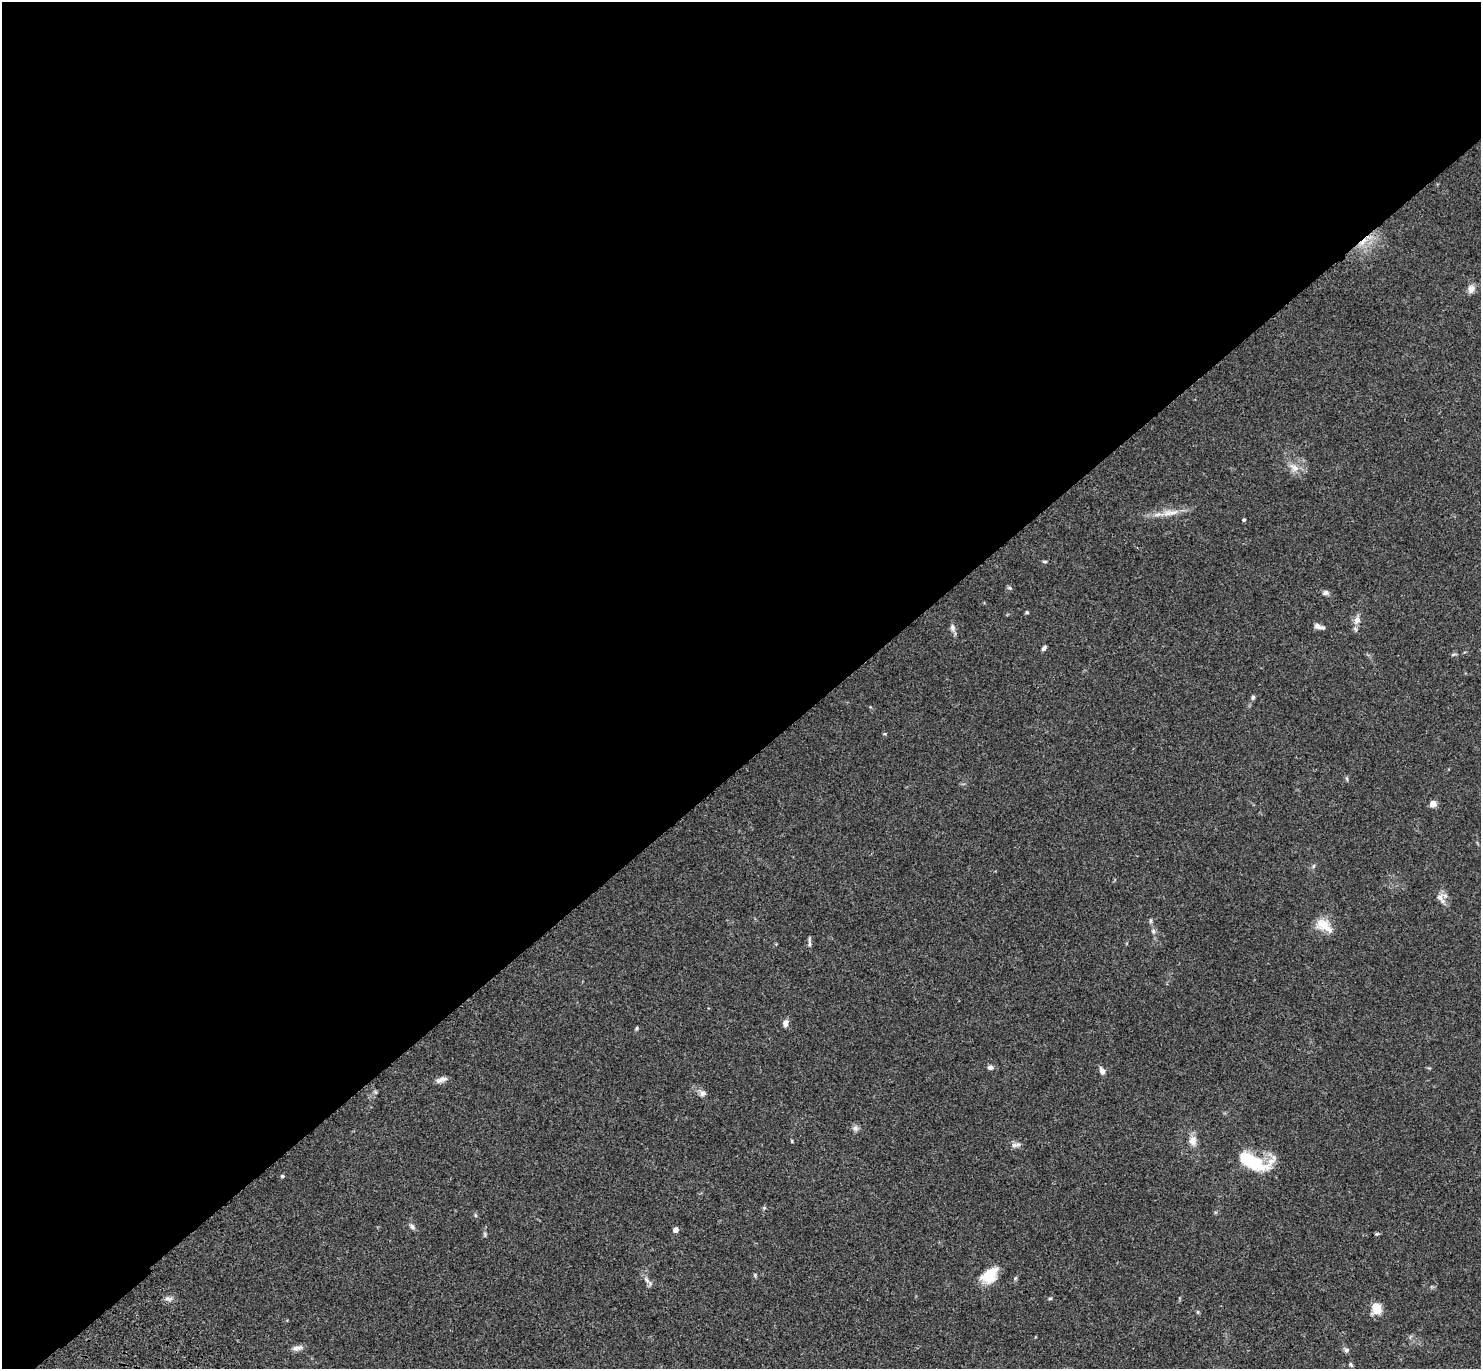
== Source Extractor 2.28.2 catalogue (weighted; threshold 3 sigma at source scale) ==
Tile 2 of 4 x 4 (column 2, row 1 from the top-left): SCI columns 1599-3077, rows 4492-5858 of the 6132 x 6118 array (HDU 1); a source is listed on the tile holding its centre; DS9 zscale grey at full resolution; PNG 1483 x 1371 px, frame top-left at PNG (2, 2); no overlay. Shown black and unused: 56% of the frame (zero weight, under 3 of 4 exposures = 6% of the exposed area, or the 3 px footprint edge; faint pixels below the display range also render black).
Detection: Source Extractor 2.28.2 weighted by HDU 2 'WHT'; one run over the whole footprint, this tile lists its part. Background 0.0592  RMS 0.0053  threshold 0.0239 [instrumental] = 3 sigma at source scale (4.5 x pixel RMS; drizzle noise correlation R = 1.50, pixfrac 1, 0.05/0.05 arcsec/px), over >= 5 px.
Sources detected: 48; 1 cosmic-ray / hot-pixel residue — not listed; the other 47 listed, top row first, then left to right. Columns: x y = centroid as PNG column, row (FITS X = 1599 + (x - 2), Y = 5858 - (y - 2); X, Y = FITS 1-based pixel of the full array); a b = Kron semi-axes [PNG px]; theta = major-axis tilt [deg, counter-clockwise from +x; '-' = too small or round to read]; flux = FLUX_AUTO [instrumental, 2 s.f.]
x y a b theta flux
1471 289 11 9 76 2.7
1294 468 15 9 -37 4.5
1170 513 26 8 8 6.4
1244 520 4 4 - 0.66
1044 561 7 3 0 0.66
1010 588 5 5 - 0.73
1325 593 8 6 9 1.7
1027 612 4 3 - 0.83
1357 620 11 9 70 3.2
1319 626 14 5 -18 2.3
952 628 10 7 -84 1.9
1044 648 7 4 50 1.2
1454 654 7 3 19 0.67
1253 697 5 5 - 1.1
1347 779 6 3 -72 0.68
1433 804 5 4 - 8.4
1442 901 11 7 -38 2.6
1150 921 6 4 89 0.82
1323 924 19 15 -11 8.4
1153 931 8 6 -78 1.6
809 942 14 3 -87 1.2
785 1023 9 6 76 2.3
637 1028 5 4 - 0.68
990 1067 6 5 - 1.8
1102 1071 8 5 -62 2.9
441 1079 15 6 20 2.3
703 1093 8 7 - 2
855 1128 9 7 -25 1.7
1193 1140 12 9 82 3.8
792 1141 5 3 - 0.47
1016 1145 15 6 7 1.9
1252 1161 35 14 -17 29
282 1176 5 4 - 0.83
764 1208 5 5 - 0.71
412 1227 9 6 -48 1.5
676 1230 4 4 - 3.9
485 1234 9 3 -77 0.84
1377 1234 5 4 - 0.67
990 1275 20 13 45 12
647 1280 8 6 -66 1.7
168 1298 13 4 3 1.7
1050 1298 6 4 1 0.61
1377 1309 11 9 84 8
1198 1312 6 4 -72 0.61
297 1348 15 6 12 2.4
1347 1350 7 6 - 1.3
1351 1365 7 4 -54 0.86